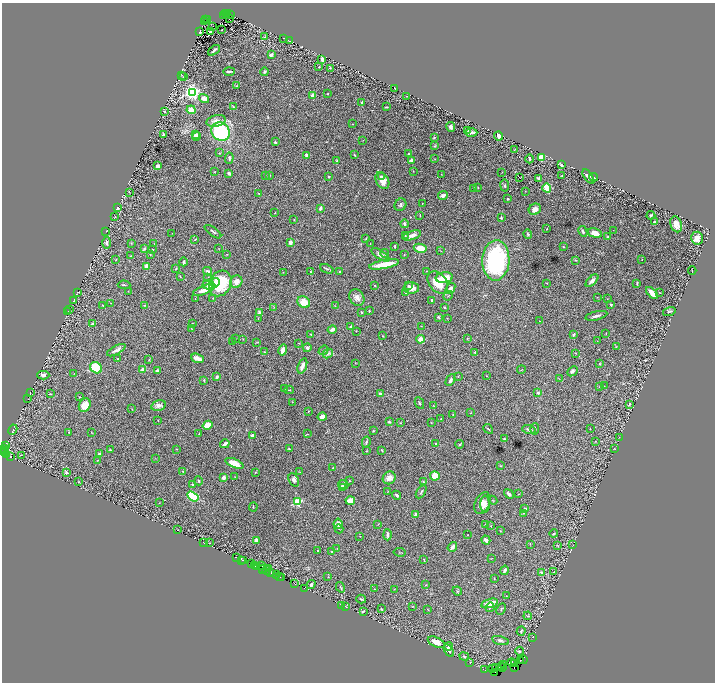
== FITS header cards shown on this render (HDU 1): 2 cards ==
NAXIS1  =                 1426
NAXIS2  =                 1360

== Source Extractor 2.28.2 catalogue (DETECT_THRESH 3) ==
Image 1426 x 1360 px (HDU 1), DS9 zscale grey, zoomed out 1/2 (1 PNG px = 2 x 2 image px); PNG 717 x 684 px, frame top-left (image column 2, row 1359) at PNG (2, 3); each listed source drawn as its Kron ellipse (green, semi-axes under 4 px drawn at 4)
Background 1.25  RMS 0.024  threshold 0.073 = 3 sigma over >= 5 px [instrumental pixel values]
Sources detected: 473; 47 cannot appear on this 1/2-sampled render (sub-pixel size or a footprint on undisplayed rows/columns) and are neither listed nor drawn; the other 426 listed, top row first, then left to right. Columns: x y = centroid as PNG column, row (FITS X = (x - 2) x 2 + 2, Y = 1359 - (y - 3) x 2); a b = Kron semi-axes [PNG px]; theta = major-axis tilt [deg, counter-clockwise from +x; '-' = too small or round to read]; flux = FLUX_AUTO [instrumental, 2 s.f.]
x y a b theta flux
225 13 2 1 - 860
227 13 2 2 - 360
224 15 2 1 - 180
230 15 2 1 - 93
206 19 2 2 - 1200
208 19 4 2 - 1100
229 19 2 1 - 1.6
204 22 2 1 - 220
213 27 3 1 - 5.4
222 30 2 1 - 2.2
210 31 3 2 - 5.8
200 32 2 2 - 5.6
264 37 4 2 - 2.9
283 38 2 1 - 0.96
290 41 4 2 - 2.3
214 50 7 2 40 10
271 55 4 3 - 13
322 59 4 3 - 10
319 67 3 2 - 2.3
330 68 3 2 - 3.9
229 71 6 2 1 12
265 72 4 3 - 6.2
182 75 3 2 - 3.1
183 77 3 2 - 1.4
236 86 3 3 - 3.4
395 88 2 2 - 2.1
192 92 4 3 - 1900
327 94 2 1 - 2.2
313 96 4 3 - 36
406 96 2 2 - 1.7
204 99 5 4 - 30
362 102 3 3 - 5
233 107 2 2 - 4.1
386 107 3 2 - 4.5
191 110 4 4 - 59
164 111 3 3 - 5.7
216 121 9 5 15 27
352 124 2 1 - 1.7
451 127 5 3 - 14
468 131 2 2 - 2.3
221 132 10 8 -44 500
471 133 6 2 -2 17
163 135 3 2 - 7.8
195 135 4 3 - 11
196 136 5 4 - 19
499 136 4 3 - 32
434 138 4 2 - 2.9
363 140 2 1 - 1.2
275 142 3 2 - 8.1
435 146 4 3 - 3.9
515 149 3 2 - 1.7
219 153 3 3 - 3.4
409 154 3 3 - 4.3
307 155 4 2 - 10
354 155 4 2 - 3.3
541 157 3 3 - 140
229 158 5 2 - 7
435 159 2 2 - 2.2
530 159 4 2 - 6.2
412 160 2 2 - 62
337 161 3 2 - 9.4
561 165 3 3 - 9.2
158 166 3 3 - 20
413 171 2 1 - 1.5
215 172 2 2 - 1.8
502 172 2 2 - 1.4
229 173 3 2 - 13
441 174 2 1 - 1.7
265 175 3 2 - 2.7
269 175 2 2 - 3
328 176 2 2 - 4.3
381 176 3 2 - 3.2
562 176 2 2 - 2.5
588 177 8 3 -54 14
593 177 4 1 - 4.8
519 178 2 1 - 0.079
538 178 3 3 - 9.4
382 180 9 6 -59 37
505 185 6 4 -81 6.5
474 188 3 2 - 2.2
478 188 3 2 - 2
547 188 4 3 - 120
525 191 2 2 - 1.8
129 192 3 2 - 2.6
259 193 3 2 - 2.1
443 196 5 4 - 15
508 199 2 2 - 4.4
422 203 2 1 - 3.3
400 205 6 5 - 9.4
117 208 4 3 - 7.9
320 208 4 2 - 14
535 209 6 5 - 35
275 213 2 2 - 2
420 215 3 2 - 3.2
651 215 4 2 - 6.1
115 216 4 2 - 2.8
501 218 3 2 - 5.4
294 220 2 2 - 2.4
654 222 3 2 - 8.8
404 224 4 2 - 10
676 224 8 5 -71 43
547 228 2 1 - 2.1
613 230 2 1 - 1
106 231 2 1 - 1.2
583 231 6 3 -64 9.1
213 232 10 3 -36 9.2
172 233 3 2 - 1.5
595 233 7 4 -14 41
528 234 5 3 - 7.3
412 235 9 4 18 25
405 236 3 2 - 3
608 237 2 2 - 3.1
366 238 2 2 - 4.8
697 238 6 6 - 28
195 239 3 1 - 3.2
107 243 6 3 -89 11
131 243 3 3 - 3.1
290 243 3 3 - 18
370 243 2 1 - 2.1
154 244 2 1 - 1.3
395 246 4 2 - 4.2
563 247 2 2 - 2.8
219 248 2 2 - 1.6
420 248 6 4 -10 57
144 249 3 2 - 7.9
153 250 3 2 - 3.3
441 251 3 2 - 2.3
150 254 2 2 - 1.7
227 254 3 2 - 2.4
385 254 4 4 - 6
380 255 10 4 -33 28
404 255 2 2 - 2.2
130 256 3 2 - 2.1
642 259 2 1 - 1.3
116 260 2 2 - 2.3
496 260 20 13 87 600
575 260 4 2 - 2.6
183 262 4 2 - 9.6
384 264 15 3 11 120
146 266 3 3 - 40
176 269 3 2 - 3
327 269 7 2 -22 5.1
208 271 4 3 - 11
426 271 2 2 - 1.1
692 271 4 1 - 1.6
283 272 2 2 - 1.5
310 272 2 2 - 2.8
339 272 2 2 - 4.6
180 276 3 2 - 2.3
208 277 3 2 - 2.2
444 278 8 5 7 79
592 281 8 3 45 23
236 282 6 5 - 31
438 282 12 8 -51 99
215 283 5 4 - 56
220 283 13 10 63 260
547 283 3 2 - 2.7
637 283 3 2 - 6.1
124 285 6 2 -3 4.9
208 285 6 5 - 37
374 285 2 2 - 3.6
409 286 3 3 - 4.8
411 288 7 5 -1 38
450 288 6 3 50 23
204 290 12 3 21 62
128 291 2 1 - 1.4
78 292 3 1 - 1.9
659 292 2 2 - 1.8
406 293 4 2 - 3.4
652 293 7 3 -44 34
448 296 5 2 - 4.7
357 297 9 7 -59 29
597 297 2 1 - 1.8
213 298 2 2 - 2.3
195 299 2 2 - 1.5
607 299 3 2 - 1.7
74 300 3 1 - 2
432 300 3 2 - 6.1
304 302 7 5 -33 76
111 303 3 2 - 2.6
611 304 2 2 - 18
103 305 3 2 - 2.7
145 305 3 2 - 2.2
335 306 2 2 - 1.9
274 307 3 2 - 1.8
444 307 2 2 - 6.9
69 310 3 2 - 1.5
369 311 2 2 - 6.3
669 311 6 3 16 7.1
68 312 2 2 - 1.5
361 312 2 2 - 6.4
260 313 4 3 - 19
596 316 11 3 14 17
439 317 4 3 - 5.7
447 318 3 2 - 1.6
258 319 3 2 - 3
540 321 2 2 - 1.5
192 323 2 2 - 3.3
93 324 3 2 - 34
421 326 2 2 - 1.9
351 327 3 2 - 6.4
191 329 4 1 - 2
332 330 5 3 - 18
356 331 3 2 - 1.7
311 334 2 2 - 3.1
606 334 3 2 - 1.6
574 335 4 2 - 5.2
383 336 2 2 - 3.4
235 338 2 2 - 2.1
243 339 3 2 - 1.8
420 339 4 4 - 25
467 339 4 2 - 3
597 341 3 2 - 1.9
232 342 3 3 - 2.5
257 342 4 2 - 2
299 343 3 2 - 1.9
616 347 2 2 - 1.7
307 348 4 4 - 10
116 350 10 3 28 20
283 350 6 3 78 22
323 350 5 3 - 5.9
264 352 2 2 - 2.8
475 352 3 3 - 7.6
575 353 3 2 - 3.1
328 354 5 3 - 8.4
198 358 7 3 -19 54
118 359 2 2 - 2.8
149 360 4 3 - 4.1
355 363 2 2 - 2.3
600 364 2 2 - 5.8
302 366 8 3 69 22
96 368 6 5 - 260
142 369 3 2 - 15
521 370 4 2 - 2.8
158 371 4 3 - 17
572 371 6 4 43 11
74 373 2 1 - 1
43 375 6 4 0 13
458 376 2 2 - 1.7
486 376 2 2 - 1.6
217 377 2 2 - 39
559 379 3 2 - 2.1
204 380 3 2 - 4.1
450 380 6 3 61 13
604 386 2 1 - 1.1
599 387 3 2 - 2.5
284 389 2 2 - 3
289 390 5 2 - 3.9
30 392 2 1 - 1.1
380 393 3 3 - 8.9
538 393 3 2 - 9.3
50 394 2 2 - 2.6
80 397 2 2 - 2.9
28 399 3 2 - 1.8
292 402 3 2 - 2
419 403 6 2 -64 5.5
629 404 3 2 - 7.2
85 405 7 5 62 56
158 405 7 5 15 20
434 406 3 2 - 1.5
132 409 3 2 - 2
308 411 2 2 - 3.7
471 413 2 1 - 1.4
453 415 2 2 - 1.7
322 417 4 3 - 21
441 419 3 2 - 2.9
158 420 2 1 - 1.5
389 422 3 2 - 7.3
400 423 2 1 - 2
431 423 2 2 - 1.6
207 425 5 4 - 61
488 429 5 2 - 3.7
535 429 6 2 89 8.4
590 429 2 2 - 1.4
13 430 5 3 - 5.6
529 430 7 3 -16 11
373 431 3 3 - 4
69 432 3 2 - 3.3
91 432 2 2 - 2.1
199 434 3 2 - 3.1
307 434 3 1 - 1.6
253 436 4 3 - 10
619 437 2 1 - 1.3
504 439 3 3 - 5
366 442 5 3 - 5.7
595 442 2 2 - 1.9
435 443 2 2 - 4.3
225 444 5 2 - 13
460 444 4 2 - 6.6
5 446 3 2 - 320
4 448 2 1 - 120
176 449 3 2 - 1.7
289 449 3 2 - 7.2
614 449 2 1 - 1.4
110 450 2 1 - 2
382 450 3 2 - 3
5 451 2 2 - 260
366 451 3 2 - 2.7
3 453 3 2 - 180
7 454 3 3 - 170
99 454 4 3 - 16
21 455 2 1 - 1.2
11 457 3 2 - 150
155 459 2 2 - 1.4
98 460 2 1 - 1.4
234 463 10 4 -21 65
500 466 3 2 - 2.1
333 468 2 2 - 5.6
183 471 3 2 - 3.3
66 472 3 3 - 9.3
255 472 2 2 - 2.9
299 472 3 2 - 2.2
435 476 5 4 - 100
235 477 3 2 - 1.8
224 478 2 2 - 59
389 478 7 6 - 30
294 480 7 4 -65 13
198 481 4 3 - 6
349 481 2 2 - 2.5
78 482 3 2 - 2
423 482 4 3 - 7.2
192 484 3 2 - 5.4
343 484 5 3 - 7.5
343 487 3 2 - 34
388 491 3 2 - 2.4
421 492 7 2 58 4.8
509 494 5 3 - 13
519 494 3 2 - 2.6
397 495 4 3 - 9.7
193 496 6 4 -32 270
350 500 4 3 - 55
493 500 5 2 - 2.6
297 502 3 3 - 340
159 503 3 1 - 1.5
482 503 11 7 64 41
485 504 8 4 88 22
253 507 4 2 - 2.6
525 508 3 2 - 4.9
524 513 2 2 - 4.1
416 514 2 2 - 58
338 524 5 4 - 21
378 524 2 2 - 2
486 525 3 3 - 4
491 526 2 1 - 1.3
339 529 4 2 - 2.7
178 530 2 1 - 1.6
500 531 2 2 - 1.6
554 534 4 3 - 5.4
387 535 5 3 - 16
467 535 2 2 - 2.3
360 536 2 1 - 1.2
257 540 3 2 - 43
486 540 5 3 - 20
203 543 2 1 - 1.1
209 543 2 2 - 1.5
530 544 3 2 - 1.9
573 544 2 1 - 1.1
557 545 4 2 - 2.9
452 547 5 3 - 22
337 548 3 2 - 2.4
318 551 2 2 - 2.4
332 551 2 2 - 5.1
400 552 6 2 -9 2.8
236 557 2 1 - 120
492 558 3 2 - 1.9
242 560 2 1 - 56
244 560 2 1 - 58
424 560 3 2 - 4.7
252 564 3 1 - 210
261 565 4 1 - 1.8
255 566 2 1 - 76
257 566 2 1 - 78
262 568 2 1 - 140
263 569 2 1 - 110
268 569 2 1 - 1.1
266 570 4 1 - 270
505 570 5 3 - 11
541 572 2 2 - 17
554 572 4 3 - 3.5
271 573 4 1 - 210
276 575 3 1 - 89
280 577 2 1 - 76
328 577 3 2 - 1.3
282 578 2 1 - 71
494 579 2 2 - 2.8
295 584 3 1 - 98
311 584 5 3 - 9.1
426 585 3 2 - 2.4
340 587 6 2 -60 5.1
304 588 2 1 - 61
375 589 2 2 - 1.4
394 589 3 2 - 1.8
457 591 5 4 - 5.7
506 596 3 2 - 1.4
361 599 5 2 - 7.2
490 603 8 4 15 59
342 605 2 1 - 94
345 606 3 2 - 2.4
413 606 4 3 - 3.6
490 607 5 2 - 4.5
382 609 4 2 - 3.2
428 609 3 3 - 2.8
501 609 6 2 65 4.4
363 611 3 2 - 6.3
528 616 4 2 - 3
521 631 5 3 - 6.6
532 637 2 1 - 1.2
500 640 8 3 -14 10
436 642 9 4 -24 38
448 646 4 3 - 4.7
449 650 7 3 -58 16
519 651 4 3 - 8.2
464 656 5 3 - 5.1
520 660 2 1 - 200
523 660 4 2 - 55
512 662 4 1 - 420
470 663 3 2 - 2
515 664 4 1 - 1800
503 665 2 2 - 120
501 666 2 1 - 110
496 667 2 1 - 200
503 667 2 1 - 30
514 667 2 1 - 320
492 668 2 1 - 150
485 670 2 1 - 52
495 672 3 2 - 340
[47 sub-pixel or undisplayed-footprint detections neither listed nor drawn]